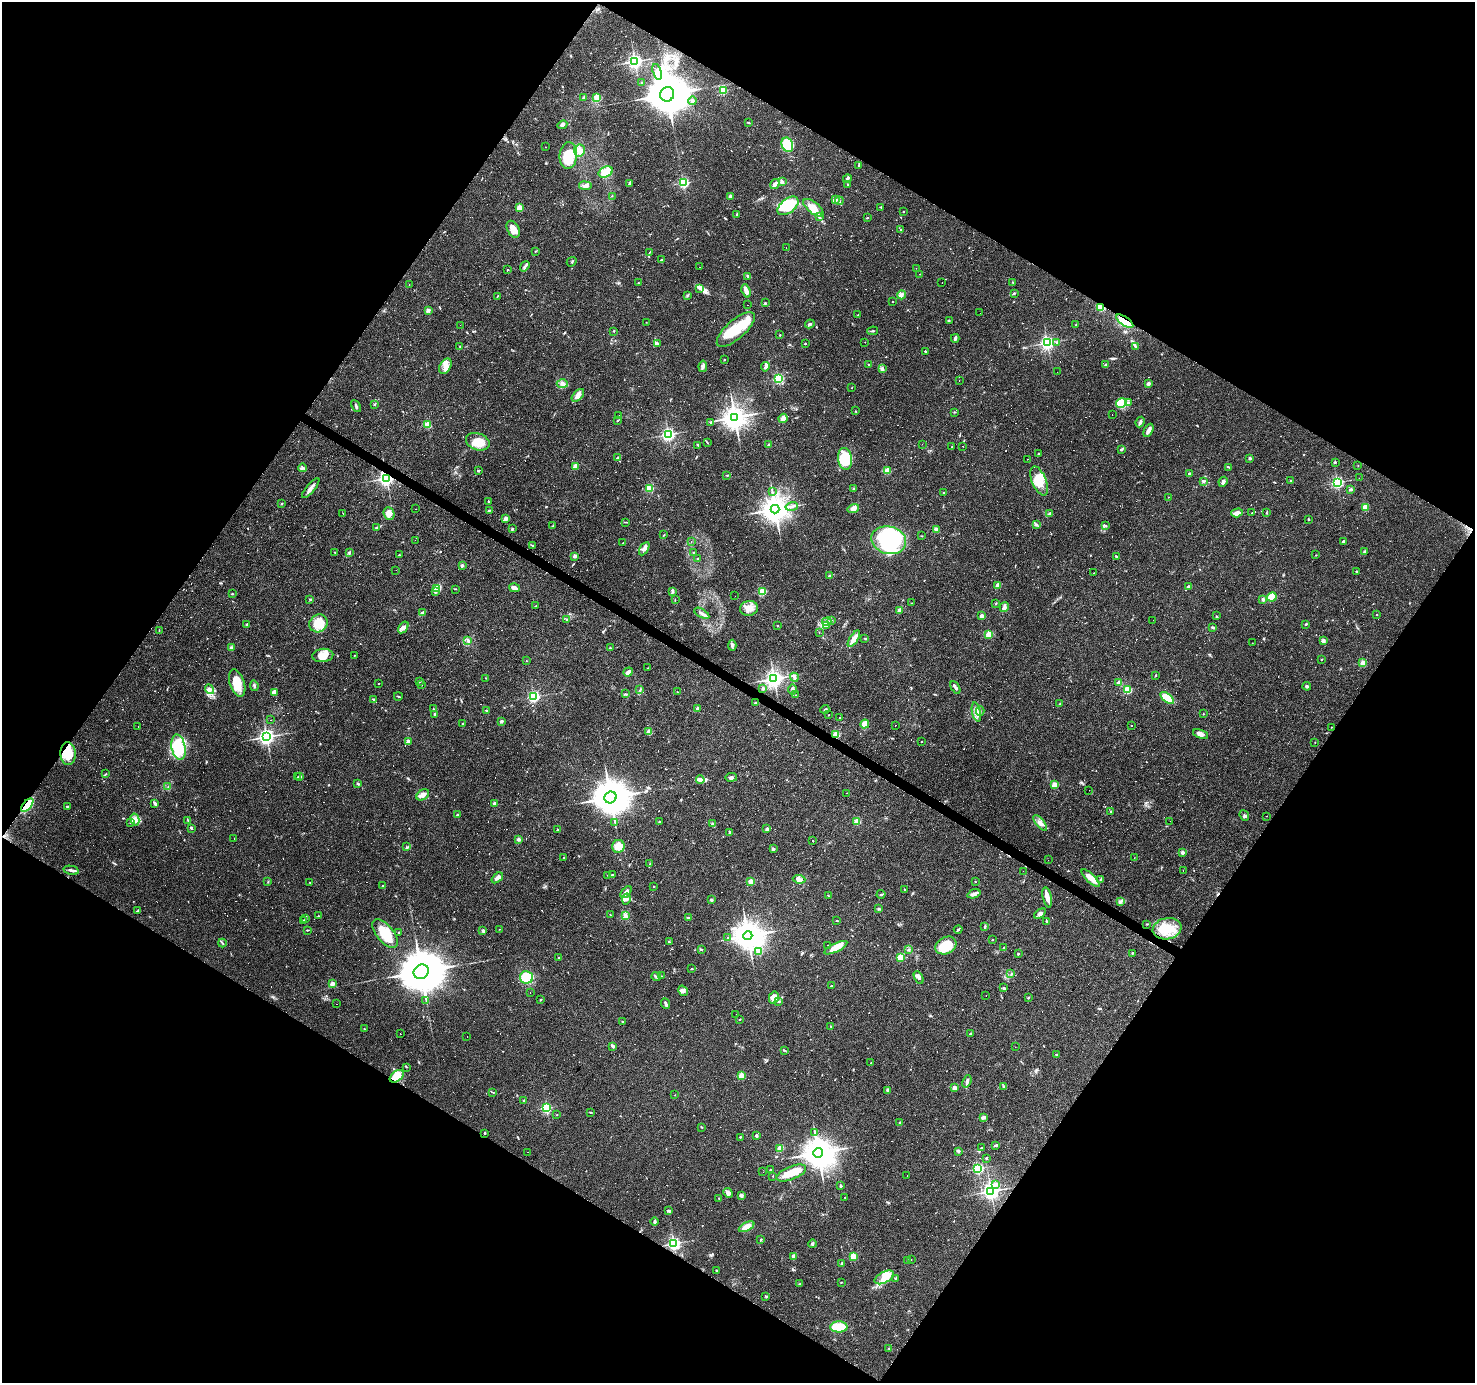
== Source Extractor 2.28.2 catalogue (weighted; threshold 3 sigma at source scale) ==
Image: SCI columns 1-5892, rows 184-5707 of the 5893 x 5957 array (HDU 1 of 3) = the unmasked area's bounding box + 8 px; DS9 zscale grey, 4 x 4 block average (1 PNG px = mean of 4 x 4 image px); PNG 1477 x 1385 px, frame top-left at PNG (2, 2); each listed source drawn as its Kron ellipse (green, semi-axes under 4 px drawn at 4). Shown black and unused: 49% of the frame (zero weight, under 3 of 4 exposures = <1% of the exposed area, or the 3 px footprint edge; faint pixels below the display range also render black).
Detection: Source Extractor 2.28.2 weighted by HDU 2 'WHT'. Background 0.0361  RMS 0.0038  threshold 0.017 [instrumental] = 3 sigma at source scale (4.5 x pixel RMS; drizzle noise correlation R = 1.50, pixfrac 1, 0.0396/0.0396 arcsec/px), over >= 5 px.
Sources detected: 1426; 9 too faint to see at this stretch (4 x 4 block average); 4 inside a brighter object's white glare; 577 cosmic-ray / hot-pixel residue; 2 long thin detections or spike segments (spike, bleed or trail) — neither listed nor drawn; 11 coinciding with a brighter row at this scale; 42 inside a brighter listed object's ellipse — not listed separately; of the other 781, all 500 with FLUX_AUTO >= 0.877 (the completeness limit of this list) listed and drawn (281 fainter detections not listed), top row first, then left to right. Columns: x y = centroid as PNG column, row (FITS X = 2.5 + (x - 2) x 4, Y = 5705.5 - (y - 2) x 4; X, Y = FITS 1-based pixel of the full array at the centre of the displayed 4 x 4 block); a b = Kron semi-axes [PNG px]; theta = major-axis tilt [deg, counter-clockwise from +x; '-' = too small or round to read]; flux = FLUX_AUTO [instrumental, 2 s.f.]
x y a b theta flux
635 61 3 2 - 760
657 72 8 4 -73 9.5
642 83 2 2 - 3.8
723 90 2 2 - 130
667 94 7 7 - 10000
597 97 2 2 - 69
583 98 3 2 - 1.7
692 101 4 3 - 3.7
748 123 2 2 - 2.3
562 125 5 3 - 5.1
787 145 7 5 -68 130
545 147 2 2 - 1.1
579 150 6 5 - 12
568 156 13 8 84 69
859 165 3 2 - 1.9
606 172 7 5 26 15
847 178 4 3 - 3.9
782 182 4 2 - 3
630 183 4 3 - 4.4
684 183 2 2 - 240
775 184 5 3 - 11
848 184 3 2 - 1.2
585 186 6 3 -7 8
612 196 2 2 - 1.4
730 197 2 2 - 24
836 200 2 2 - 8.6
839 201 4 2 - 2.3
788 206 12 7 39 100
881 207 2 2 - 2.2
520 208 2 2 - 56
813 208 12 5 -39 28
903 212 2 2 - 2.2
737 215 4 2 - 4
819 217 3 2 - 3.4
867 218 3 2 - 1.3
513 229 9 6 -62 24
901 230 2 2 - 2.2
786 247 2 2 - 1.4
536 251 3 2 - 1.2
650 252 2 2 - 1.1
661 260 2 2 - 3.7
572 262 5 2 - 1.3
525 266 5 2 - 4.4
700 267 2 2 - 0.97
916 268 2 2 - 1.2
507 270 2 2 - 1.8
920 274 2 2 - 0.89
748 276 4 2 - 3.9
1013 282 2 2 - 0.94
638 283 2 2 - 1.6
942 283 2 2 - 0.9
409 284 2 2 - 6.5
700 288 2 2 - 1.8
746 291 7 3 -72 13
1014 293 3 2 - 2.3
901 295 4 3 - 5.7
497 296 3 2 - 1.2
687 296 2 2 - 0.91
892 302 2 2 - 1.5
765 303 2 2 - 3.4
748 305 2 2 - 0.94
1101 307 2 2 - 160
428 310 2 2 - 26
980 313 2 2 - 0.95
858 315 2 2 - 1.6
949 320 2 2 - 0.9
1125 321 10 4 -34 46
646 322 2 2 - 1.2
810 324 5 2 - 3.6
460 325 2 2 - 0.9
1076 325 2 2 - 1.9
736 330 24 9 41 82
614 331 2 2 - 1.1
873 331 5 2 - 2.9
780 335 2 2 - 1.3
955 338 4 2 - 6.3
865 342 2 2 - 0.97
657 343 4 3 - 3.3
1047 343 2 2 - 620
1056 343 2 2 - 1.3
805 344 2 2 - 3.6
460 346 2 2 - 0.92
1135 346 2 2 - 1.2
925 351 2 2 - 4.7
724 360 2 2 - 1.3
868 365 2 2 - 1.4
1105 365 3 2 - 2.3
445 366 8 5 59 17
703 366 6 3 81 5.8
765 367 5 3 - 5.3
882 369 3 3 - 4.6
1057 372 2 2 - 0.89
778 379 2 2 - 240
959 380 2 2 - 6
1148 383 2 2 - 6.6
562 384 5 4 - 6.8
852 388 2 2 - 2.1
578 395 7 4 46 13
1121 403 5 4 - 12
1128 403 3 3 - 3.4
375 404 2 2 - 2.2
356 406 6 2 -61 4.6
855 411 2 2 - 1.2
955 412 2 2 - 3.1
1112 414 2 2 - 1.8
619 416 2 2 - 3
735 417 3 3 - 2200
783 418 5 3 - 18
617 421 2 2 - 1.2
711 422 2 2 - 1.6
1140 422 5 2 - 7.2
428 425 2 2 - 80
1148 430 7 2 62 13
668 434 2 2 - 530
478 442 12 8 -20 37
707 442 4 2 - 1.5
769 444 2 2 - 2.8
922 444 2 2 - 1.1
698 445 3 2 - 1.2
952 446 2 2 - 1.1
963 446 2 2 - 1.2
1121 449 3 2 - 4.4
1038 454 2 2 - 4.5
618 458 3 2 - 4.8
1250 458 2 2 - 14
845 459 11 7 -81 56
1028 459 2 2 - 1
1335 462 3 2 - 1.9
1358 465 2 2 - 1
575 466 2 2 - 44
1229 467 2 2 - 1.3
302 468 4 2 - 3.5
887 470 3 2 - 58
478 471 2 2 - 5.8
1189 474 2 2 - 15
727 475 3 2 - 1.6
386 478 3 2 - 810
1359 478 2 2 - 1.7
1291 480 2 2 - 2.3
1039 481 15 7 -68 38
1204 481 4 2 - 2.2
1223 482 5 3 - 6.1
1337 482 2 2 - 410
311 488 12 3 51 12
650 488 3 2 - 23
854 488 2 2 - 1.2
1350 490 3 2 - 1.9
772 492 2 2 - 1
944 493 2 2 - 1.7
1168 497 2 2 - 1.5
488 501 4 2 - 2.2
282 504 2 2 - 6
792 506 6 2 17 5.9
1365 507 2 2 - 71
853 508 6 3 19 15
415 509 2 2 - 1.1
775 509 4 4 - 2900
489 510 4 2 - 1.9
343 513 2 2 - 3.9
389 513 6 5 - 14
1237 513 6 3 16 12
1252 513 2 2 - 2
1267 513 2 2 - 1.5
1050 514 3 2 - 2.3
506 518 2 2 - 31
1309 519 2 2 - 1.8
626 522 4 2 - 1.6
1036 524 3 2 - 2.8
553 526 3 2 - 1.4
1106 526 2 2 - 1.6
377 528 3 3 - 3.2
512 529 2 2 - 8
936 530 4 3 - 8.5
664 535 3 2 - 1.3
922 536 2 2 - 0.99
415 540 2 2 - 0.9
889 540 17 13 -14 160
691 542 2 2 - 1.4
1343 542 2 2 - 1.2
623 543 2 2 - 0.88
533 546 2 2 - 1.3
644 549 7 3 60 11
335 552 2 2 - 1.1
694 552 2 2 - 1.2
1365 552 2 2 - 13
349 553 3 2 - 2.6
399 555 2 2 - 1.2
1316 555 2 2 - 0.92
574 556 2 2 - 18
1116 557 3 2 - 1.8
698 558 2 2 - 4.1
462 566 2 2 - 15
396 570 2 2 - 2.7
1356 571 2 2 - 5
1094 573 2 2 - 3.3
829 576 2 2 - 3.7
998 585 2 2 - 36
1188 586 3 2 - 4.6
437 588 4 2 - 4.9
514 588 5 3 - 11
456 589 3 2 - 0.88
762 591 2 2 - 140
435 592 2 2 - 3.6
672 592 2 2 - 1.1
232 594 3 2 - 1.7
735 596 2 2 - 2.1
1272 597 5 4 - 37
310 599 2 2 - 1.7
675 600 3 2 - 1.2
1263 600 2 2 - 19
912 603 2 2 - 1.4
996 603 2 2 - 0.97
536 606 3 2 - 1.5
1004 607 5 2 - 5
749 608 9 7 9 21
899 610 3 2 - 12
423 612 3 2 - 2.9
702 613 8 2 -30 6.7
1377 614 2 2 - 1.8
982 616 2 2 - 24
1216 616 3 2 - 1.5
567 620 3 3 - 3.7
1153 620 2 2 - 3.6
831 621 3 2 - 2.7
827 622 5 3 - 6
318 623 9 8 - 51
247 624 3 2 - 2
1306 624 3 2 - 2.1
826 625 2 2 - 2.3
777 626 2 2 - 1.4
403 627 6 3 56 7.2
1213 627 3 2 - 3.2
159 630 2 2 - 0.93
819 632 2 2 - 0.99
988 634 2 2 - 63
865 638 3 2 - 2
854 639 9 3 58 19
468 640 3 2 - 1.9
1323 641 2 2 - 27
1252 643 2 2 - 1
732 645 5 4 - 5.6
231 648 2 2 - 18
610 648 2 2 - 1.6
323 655 10 6 4 32
355 655 2 2 - 1.9
1321 659 2 2 - 1.4
526 661 2 2 - 1.4
1363 663 2 2 - 74
647 668 2 2 - 0.89
628 672 5 3 - 9.1
1156 675 2 2 - 1.1
794 677 4 2 - 3.5
486 678 2 2 - 1.3
774 679 3 3 - 1100
420 682 3 2 - 1.3
237 683 14 7 -72 38
378 683 2 2 - 2.2
1119 683 2 2 - 38
421 685 2 2 - 1.4
254 686 5 2 - 4.7
1307 686 4 3 - 3.3
955 687 7 2 -62 6.3
763 688 2 2 - 15
209 689 5 4 - 8.9
1127 689 2 2 - 140
640 690 2 2 - 1.2
793 690 5 3 - 4.6
274 692 3 2 - 4.2
677 692 2 2 - 2.6
625 694 2 2 - 1.5
796 695 2 2 - 1.3
398 696 4 2 - 1.9
534 697 2 2 - 360
1167 698 8 4 -41 33
373 699 3 2 - 1.6
756 703 4 2 - 2.6
1060 704 2 2 - 1.1
697 708 2 2 - 9.7
433 709 2 2 - 1.2
825 709 4 2 - 2.2
487 711 3 2 - 2.9
980 711 5 2 - 3
976 712 10 4 -77 13
435 714 2 2 - 7.5
1203 714 2 2 - 1.6
828 715 2 2 - 1.5
840 718 2 2 - 1.4
271 720 2 2 - 1.7
501 721 2 2 - 15
463 724 2 2 - 1.3
865 724 4 3 - 19
895 725 2 2 - 11
138 726 2 2 - 0.95
1131 726 2 2 - 260
1331 727 2 2 - 1.6
649 732 2 2 - 52
836 734 2 2 - 110
1201 734 8 3 -21 8.4
267 737 3 3 - 900
408 741 2 2 - 31
921 742 2 2 - 1
1315 742 2 2 - 1.1
178 747 13 7 -79 79
68 753 11 7 -87 51
106 774 2 2 - 1.3
298 777 2 2 - 1.1
300 777 2 2 - 15
731 777 6 3 9 5.5
700 779 4 3 - 11
358 784 4 2 - 2.9
1054 785 2 2 - 61
168 787 2 2 - 1
1089 790 2 2 - 0.98
847 793 2 2 - 1.2
423 795 7 5 36 11
610 797 6 5 - 6200
155 804 4 2 - 5
494 804 2 2 - 23
27 805 8 3 49 68
67 806 2 2 - 1.6
1110 811 2 2 - 0.97
457 815 2 2 - 1.9
1244 816 5 3 - 4.1
1266 816 2 2 - 0.89
135 819 6 4 -76 8.9
188 820 3 2 - 1.5
857 821 2 2 - 82
1170 821 2 2 - 2.8
615 822 2 2 - 0.88
660 822 2 2 - 1.4
130 823 2 2 - 1.2
1040 823 10 3 -50 9.8
712 824 2 2 - 15
191 828 3 2 - 1.9
557 829 2 2 - 2.4
767 829 2 2 - 23
730 832 4 2 - 3.3
234 838 2 2 - 1
518 839 2 2 - 20
813 840 2 2 - 2.6
618 846 6 6 - 25
406 847 2 2 - 0.91
773 849 3 2 - 5.5
1182 852 2 2 - 8.7
564 857 2 2 - 1.4
1134 858 2 2 - 0.94
1048 860 2 2 - 1.6
650 864 3 2 - 1.7
71 870 8 2 -12 5.8
1023 871 2 2 - 3.6
1183 871 2 2 - 2.1
607 875 2 2 - 0.99
612 875 3 2 - 2.1
497 878 7 3 41 8.8
1091 878 12 4 -43 24
799 879 6 3 -8 7.4
1100 880 2 2 - 0.94
268 882 2 2 - 1.2
310 882 2 2 - 1.2
751 882 2 2 - 54
975 882 2 2 - 0.96
383 886 3 2 - 2.8
654 886 2 2 - 2.1
905 890 2 2 - 1.3
626 892 7 3 50 12
881 894 4 2 - 2.2
974 894 7 3 19 7.1
828 895 2 2 - 0.93
1047 897 10 4 -78 18
626 899 5 4 - 8
711 900 3 2 - 3.5
1120 901 3 2 - 2.3
879 909 3 2 - 3.1
137 911 4 2 - 2.1
610 914 2 2 - 1
1040 914 6 3 36 6.4
625 915 4 3 - 4.9
318 916 2 2 - 0.92
688 918 4 2 - 3.2
306 919 2 2 - 1.1
304 920 2 2 - 1
836 921 3 2 - 1.3
1046 921 2 2 - 3.6
1147 924 2 2 - 1.5
985 926 3 2 - 2.8
499 929 2 2 - 2
1167 929 14 10 11 56
308 930 3 2 - 1.8
958 930 4 2 - 2.5
483 931 4 3 - 3.8
399 932 2 2 - 5
385 933 17 8 -50 54
748 936 5 4 - 3500
728 938 3 2 - 2.5
992 940 2 2 - 2.1
669 942 3 2 - 2
222 943 4 2 - 2
828 945 2 2 - 1.6
946 945 11 8 27 65
836 948 12 4 26 28
1004 948 2 2 - 6.1
701 949 3 2 - 1.4
909 950 2 2 - 0.91
759 952 2 2 - 56
1132 953 2 2 - 4
1018 954 2 2 - 2.9
559 957 2 2 - 1.5
900 957 2 2 - 80
692 969 2 2 - 2.1
421 972 8 7 - 12000
1011 973 2 2 - 0.88
662 976 3 2 - 1
527 977 6 6 - 56
656 977 5 2 - 3.7
919 978 6 3 -61 9.4
332 984 2 2 - 33
831 986 2 2 - 3
1004 988 3 2 - 2.9
683 991 6 4 -58 6.2
530 993 2 2 - 8.1
986 996 2 2 - 0.94
774 997 6 5 - 19
1028 998 2 2 - 4.4
541 999 3 2 - 1.2
426 1001 2 2 - 1.1
779 1002 2 2 - 1.5
336 1004 2 2 - 0.9
666 1004 5 2 - 5
736 1015 2 2 - 12
740 1020 2 2 - 1.5
622 1022 2 2 - 2.5
831 1027 2 2 - 1.1
364 1029 2 2 - 1.1
400 1034 2 2 - 9.2
971 1034 3 2 - 2.7
467 1037 2 2 - 1.2
613 1046 3 2 - 6.5
1015 1047 2 2 - 1.8
784 1050 2 2 - 1.4
1056 1054 3 2 - 1.7
871 1063 2 2 - 1.5
406 1067 2 2 - 1
397 1076 8 5 41 37
741 1076 2 2 - 93
967 1081 6 2 69 6.1
1004 1086 2 2 - 1.3
954 1088 2 2 - 32
888 1090 4 3 - 3.6
493 1092 2 2 - 1.5
675 1095 2 2 - 0.98
524 1101 2 2 - 9.8
546 1108 2 2 - 260
590 1112 2 2 - 1.4
557 1115 2 2 - 0.97
984 1117 3 2 - 8.2
900 1123 2 2 - 6.1
701 1127 2 2 - 1.5
814 1132 2 2 - 0.96
485 1133 2 2 - 5.5
756 1136 3 2 - 3.4
740 1137 2 2 - 4
996 1145 4 2 - 4.3
780 1148 2 2 - 69
981 1148 2 2 - 3.4
958 1151 4 3 - 3.9
527 1152 2 2 - 1.1
818 1153 5 4 - 4100
986 1158 2 2 - 6.3
978 1169 2 2 - 310
770 1170 2 2 - 1.9
763 1172 2 2 - 1.6
791 1173 16 6 22 37
907 1175 2 2 - 1.3
773 1176 2 2 - 2.3
995 1184 4 3 - 4.4
841 1186 2 2 - 9.4
991 1191 3 3 - 960
728 1193 5 4 - 8.6
741 1195 3 2 - 8.4
845 1197 2 2 - 1.1
719 1198 2 2 - 1.3
669 1210 4 3 - 3.4
655 1221 4 3 - 3.7
747 1227 8 4 28 24
760 1240 2 2 - 1.4
674 1243 2 2 - 540
812 1244 4 3 - 4.1
793 1256 2 2 - 23
853 1256 2 2 - 77
911 1259 2 2 - 0.9
908 1261 3 2 - 2.9
842 1263 2 2 - 3.7
716 1270 2 2 - 1.7
884 1277 10 5 28 22
895 1278 3 2 - 1.3
841 1282 2 2 - 1.4
800 1284 2 2 - 0.98
766 1296 3 2 - 2.5
839 1327 8 5 -1 61
888 1348 2 2 - 1.4
Overlapping masked pixels (flux is a lower limit): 7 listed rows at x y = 1101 307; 1125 321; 386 478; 836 734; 68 753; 27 805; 397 1076
Diffuse or blended objects may show on this block-average render without a row.